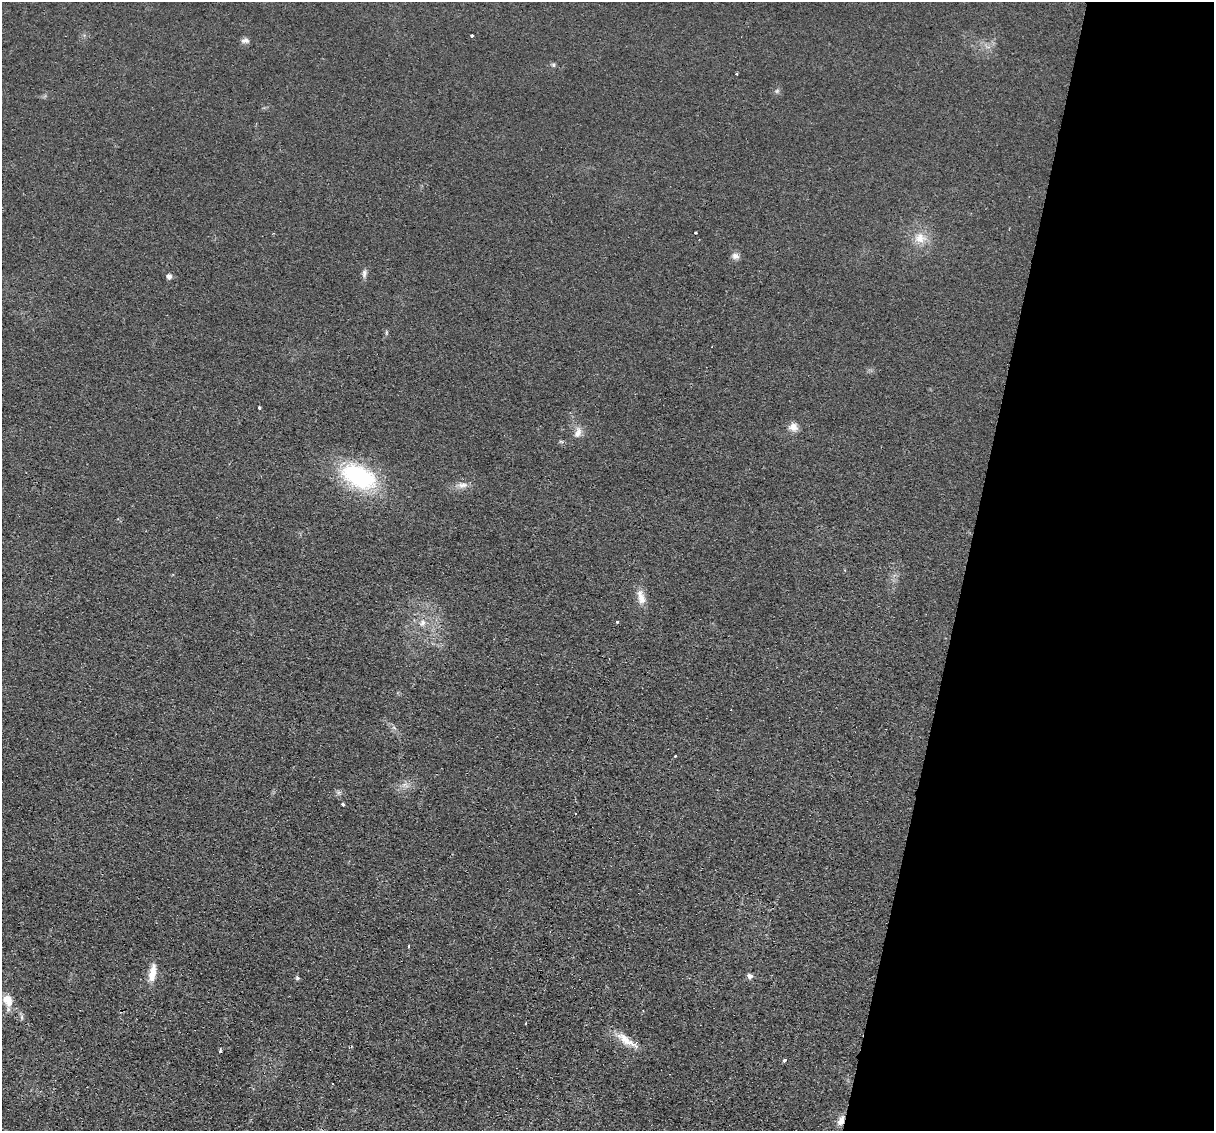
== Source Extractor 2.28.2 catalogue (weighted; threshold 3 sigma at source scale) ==
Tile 8 of 4 x 4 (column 4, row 2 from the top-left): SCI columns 3651-4862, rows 2552-3680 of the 4875 x 4985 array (HDU 1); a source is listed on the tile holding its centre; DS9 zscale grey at full resolution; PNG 1216 x 1133 px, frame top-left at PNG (2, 2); no overlay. Shown black and unused: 20% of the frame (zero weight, under 2 of 3 exposures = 3% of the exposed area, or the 3 px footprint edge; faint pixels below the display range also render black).
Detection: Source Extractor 2.28.2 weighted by HDU 2 'WHT'; one run over the whole footprint, this tile lists its part. Background 0.0238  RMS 0.0054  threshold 0.0241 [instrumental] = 3 sigma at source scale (4.5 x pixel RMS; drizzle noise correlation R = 1.50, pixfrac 1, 0.05/0.05 arcsec/px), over >= 5 px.
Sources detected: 35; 2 cosmic-ray / hot-pixel residue — not listed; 1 inside a brighter listed object's ellipse — not listed separately; the other 32 listed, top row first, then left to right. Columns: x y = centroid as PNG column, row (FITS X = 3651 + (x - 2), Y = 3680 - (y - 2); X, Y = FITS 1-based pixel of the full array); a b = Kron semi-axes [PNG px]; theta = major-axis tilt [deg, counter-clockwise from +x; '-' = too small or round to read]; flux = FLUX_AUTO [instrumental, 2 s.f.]
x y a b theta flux
472 36 3 3 - 2.2
245 41 11 6 3 1.9
553 65 6 5 - 0.93
737 73 3 2 - 1.1
777 91 5 5 - 0.97
696 233 3 3 - 1.8
920 238 16 14 -19 7.9
735 256 10 8 -5 2.3
364 273 10 6 83 1.9
169 276 5 5 - 2.5
259 407 3 3 - 0.97
793 427 11 10 - 3.8
578 432 15 9 67 3.7
359 476 46 26 -27 54
462 485 14 6 9 3.2
641 599 16 10 -73 5.3
617 622 3 3 - 1.6
422 623 11 7 52 3.3
675 756 3 3 - 0.67
339 792 7 4 19 1.1
343 804 3 3 - 1.9
409 946 3 2 - 0.54
152 973 23 8 80 6.7
750 976 6 5 - 2.2
297 978 5 5 - 0.98
8 1000 16 11 -64 6.6
526 1023 3 2 - 0.74
626 1040 31 10 -36 8.3
220 1051 3 3 - 0.91
784 1060 4 3 - 2.8
332 1083 2 2 - 0.45
841 1121 13 7 63 3.6
Overlapping masked pixels (flux is a lower limit): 1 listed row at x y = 841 1121